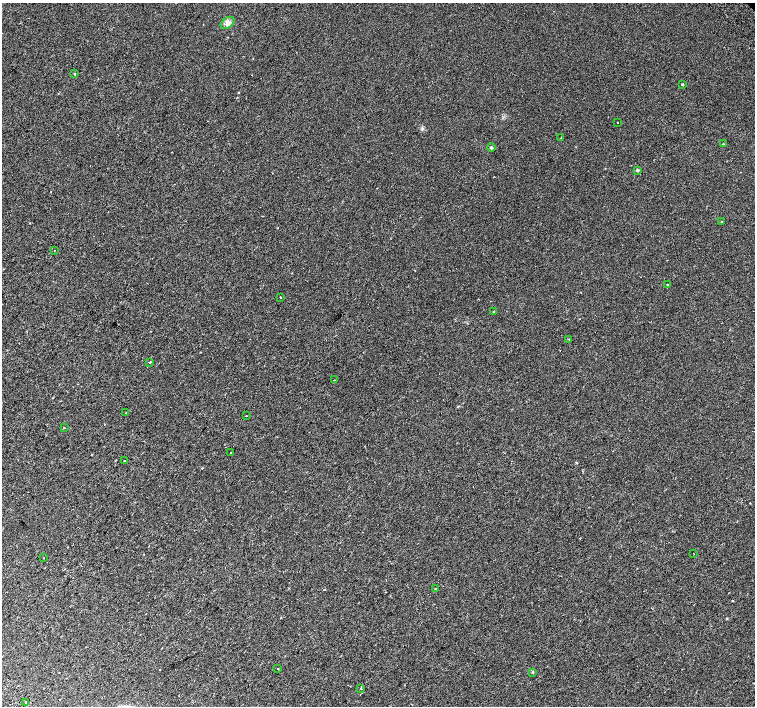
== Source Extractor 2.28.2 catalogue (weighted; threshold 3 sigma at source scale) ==
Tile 7 of 4 x 4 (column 3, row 2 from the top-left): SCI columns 3064-4568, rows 3067-4473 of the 6117 x 6075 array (HDU 1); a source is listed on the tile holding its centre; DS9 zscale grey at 2 x 2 block average (1 PNG px = mean of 2 x 2 image px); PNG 757 x 708 px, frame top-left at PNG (2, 3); each listed source drawn as its Kron ellipse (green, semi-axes under 4 px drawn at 4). Shown black and unused: <1% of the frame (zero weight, under 2 of 3 exposures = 3% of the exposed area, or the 3 px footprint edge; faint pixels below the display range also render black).
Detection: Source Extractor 2.28.2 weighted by HDU 2 'WHT'; one run over the whole footprint, this tile lists its part. Background 1.89e-04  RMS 0.0041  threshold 0.0183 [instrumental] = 3 sigma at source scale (4.5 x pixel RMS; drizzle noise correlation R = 1.50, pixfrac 1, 0.0396/0.0396 arcsec/px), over >= 5 px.
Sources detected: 30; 2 cosmic-ray / hot-pixel residue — neither listed nor drawn; the other 28 listed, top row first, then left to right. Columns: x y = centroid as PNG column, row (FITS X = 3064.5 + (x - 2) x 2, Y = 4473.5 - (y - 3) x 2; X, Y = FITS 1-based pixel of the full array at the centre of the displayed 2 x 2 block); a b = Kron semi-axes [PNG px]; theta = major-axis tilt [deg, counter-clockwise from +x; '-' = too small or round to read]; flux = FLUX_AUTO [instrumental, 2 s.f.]
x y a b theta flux
228 23 8 5 35 3.3
74 74 2 2 - 0.52
682 84 3 3 - 0.82
617 122 2 2 - 0.81
561 138 2 2 - 0.54
723 143 2 2 - 0.46
491 148 4 3 - 1.1
637 170 3 3 - 1.2
721 221 3 2 - 0.44
54 250 2 2 - 0.97
668 285 3 3 - 0.69
280 297 2 2 - 2.9
493 312 3 3 - 0.81
569 339 2 2 - 0.41
150 362 2 2 - 1.3
334 380 2 2 - 1.3
126 413 2 2 - 0.45
246 416 2 2 - 1.8
64 428 2 2 - 0.79
231 452 2 2 - 2.3
124 461 2 2 - 9.6
694 554 2 2 - 0.32
44 558 2 2 - 0.39
435 589 3 2 - 0.48
278 669 2 2 - 1.9
533 672 3 2 - 0.67
361 688 2 2 - 0.84
26 702 2 2 - 0.6
Diffuse or blended objects may show on this block-average render without a row.